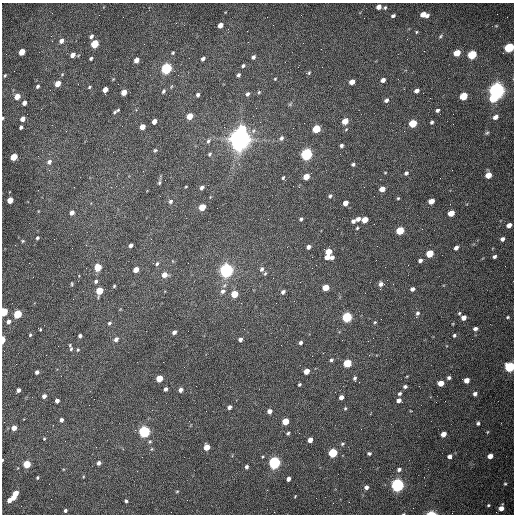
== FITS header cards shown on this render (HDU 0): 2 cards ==
NAXIS1  =                  512 /fastest changing axis
NAXIS2  =                  512 /next to fastest changing axis

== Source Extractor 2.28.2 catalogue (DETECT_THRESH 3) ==
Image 512 x 512 px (HDU 0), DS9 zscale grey, 1 PNG px = 1 image px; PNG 516 x 516 px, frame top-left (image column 1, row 512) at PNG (2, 3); no overlay
Background 1540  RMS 23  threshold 69.9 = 3 sigma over >= 5 px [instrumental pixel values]
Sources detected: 218; all 218 listed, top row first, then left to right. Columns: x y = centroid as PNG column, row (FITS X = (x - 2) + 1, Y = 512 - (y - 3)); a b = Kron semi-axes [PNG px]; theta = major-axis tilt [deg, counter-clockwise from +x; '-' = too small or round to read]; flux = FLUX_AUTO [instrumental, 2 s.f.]
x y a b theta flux
379 7 4 4 - 1.1e+04
385 8 5 3 - 2.0e+03
424 15 7 4 -12 1.9e+04
393 16 4 3 - 3.7e+03
220 25 5 4 - 1.2e+04
496 26 5 3 - 1.3e+03
416 32 4 3 - 1.6e+03
51 36 3 2 - 1.2e+03
91 36 5 4 - 4.2e+03
440 36 7 4 30 2.6e+03
61 41 5 4 - 8.6e+03
94 44 5 4 - 6.4e+04
509 47 6 5 - 1.4e+05
321 49 2 2 - 6.5e+02
22 52 5 4 - 3.0e+04
173 53 3 3 - 1.9e+03
457 53 5 4 - 3.3e+04
72 55 5 4 - 1.1e+04
472 55 5 5 - 9.7e+04
253 57 4 3 - 4.0e+03
91 58 4 3 - 2.6e+03
203 58 4 3 - 4.5e+03
136 60 5 4 - 1.1e+04
243 66 4 4 - 2.5e+03
166 68 5 5 - 2.6e+05
309 73 5 4 - 2.1e+03
5 75 4 3 - 1.8e+03
238 75 4 4 - 3.2e+03
275 79 4 4 - 1.4e+03
383 80 4 4 - 7.4e+03
352 82 5 4 - 1.5e+04
58 84 5 4 - 1.8e+04
37 86 5 4 - 3.0e+03
89 87 4 3 - 1.8e+03
105 90 6 4 77 1.6e+04
497 90 6 6 - 1.1e+06
163 91 5 3 - 2.7e+03
416 91 5 4 - 7.0e+03
124 92 5 4 - 2.0e+04
259 92 5 5 - 2.1e+03
247 94 4 4 - 3.9e+03
198 95 4 3 - 3.6e+03
17 96 5 4 - 2.0e+04
463 96 5 5 - 5.5e+04
493 98 5 5 - 4.4e+04
386 100 5 4 - 4.5e+03
24 103 4 4 - 9.2e+03
290 104 7 4 45 2.3e+03
118 110 4 3 - 1.5e+03
437 110 4 3 - 3.6e+03
115 112 4 3 - 2.0e+03
190 116 5 4 - 2.6e+04
495 117 6 5 - 8.8e+03
3 118 3 2 - 1.9e+03
23 119 5 4 - 1.2e+04
154 121 4 4 - 9.8e+03
345 121 5 4 - 2.3e+04
432 122 3 3 - 2.8e+03
413 123 5 4 - 6.2e+04
21 127 4 3 - 3.4e+03
142 127 5 4 - 1.5e+04
293 128 2 2 - 7.4e+02
242 129 6 5 - 5.5e+04
316 129 5 4 - 6.9e+04
487 133 6 4 22 2.4e+03
281 138 7 5 59 4.2e+03
240 139 8 7 - 2.2e+06
208 141 7 5 58 3.9e+03
341 146 4 3 - 3.9e+03
155 150 4 4 - 2.3e+03
209 154 6 4 44 2.3e+03
306 154 5 5 - 3.5e+05
14 157 5 4 - 4.4e+04
49 162 7 6 - 5.7e+03
353 164 3 3 - 2.9e+03
385 173 4 2 - 1.1e+03
406 173 5 4 - 3.7e+03
488 175 5 4 - 2.1e+04
306 177 5 4 - 2.3e+04
283 178 4 3 - 1.9e+03
159 183 5 4 - 2.6e+03
186 187 3 2 - 1.2e+03
202 187 5 4 - 4.8e+03
299 187 3 3 - 1.6e+03
382 189 5 4 - 1.4e+04
330 196 5 4 - 2.7e+03
398 198 4 4 - 1.7e+03
10 200 5 4 - 2.4e+04
170 201 6 5 - 3.9e+03
431 201 5 4 - 1.8e+04
345 203 5 4 - 1.2e+04
202 207 5 4 - 3.5e+04
72 213 5 4 - 8.3e+03
451 213 5 4 - 2.6e+04
301 219 3 3 - 2.6e+03
358 219 5 4 - 6.4e+03
365 220 5 4 - 2.2e+04
353 221 5 4 - 4.5e+03
509 225 5 4 - 1.0e+04
357 228 3 3 - 1.8e+03
400 231 5 5 - 6.7e+04
37 238 4 3 - 2.6e+03
502 239 5 4 - 6.6e+03
23 241 4 4 - 1.8e+03
131 245 4 3 - 5.5e+03
309 247 4 4 - 6.1e+03
456 248 5 4 - 6.0e+03
328 252 5 4 - 2.6e+04
430 253 5 4 - 4.8e+04
327 257 5 4 - 1.3e+04
332 257 4 4 - 4.6e+03
494 257 4 4 - 3.9e+03
420 260 4 4 - 5.0e+03
157 263 6 5 - 3.2e+03
98 267 5 4 - 4.4e+04
262 269 7 5 65 5.0e+03
136 270 5 4 - 1.5e+04
226 270 6 5 - 7.1e+05
265 273 6 4 66 2.3e+03
164 275 5 5 - 1.4e+04
96 281 5 4 - 3.2e+03
72 284 6 3 -86 1.7e+03
381 284 6 5 - 5.7e+03
114 286 3 3 - 1.8e+03
326 287 5 4 - 2.9e+04
412 289 4 4 - 5.5e+03
99 291 5 4 - 4.2e+04
223 291 8 6 41 6.2e+03
283 292 6 5 - 4.9e+03
234 294 5 5 - 3.8e+04
276 303 2 2 - 9.6e+02
4 312 5 4 - 6.8e+04
417 313 6 5 - 3.7e+03
459 313 5 4 - 1.9e+03
18 314 5 4 - 8.2e+04
347 317 5 5 - 1.7e+05
508 317 5 4 - 2.0e+03
464 318 5 4 - 9.0e+03
381 319 2 2 - 8.6e+02
8 321 5 4 - 6.0e+03
375 322 4 3 - 1.8e+03
109 323 5 4 - 2.8e+03
40 329 4 3 - 1.7e+03
475 329 5 4 - 4.6e+03
174 332 4 3 - 5.4e+03
30 335 4 3 - 1.9e+03
454 335 5 4 - 2.7e+03
80 336 4 3 - 3.7e+03
116 339 5 5 - 6.5e+03
3 340 5 2 - 2.2e+04
240 340 4 4 - 4.3e+03
300 343 5 4 - 3.5e+03
71 349 6 4 85 3.2e+03
78 350 5 4 - 1.9e+03
331 360 4 4 - 2.8e+03
347 363 5 5 - 6.8e+04
510 367 5 5 - 1.6e+05
306 371 5 4 - 1.6e+04
37 372 4 3 - 4.5e+03
159 378 5 4 - 3.5e+04
355 378 5 4 - 3.1e+03
449 378 4 4 - 3.6e+03
467 380 5 4 - 1.2e+04
441 383 5 4 - 2.0e+04
299 385 3 3 - 2.0e+03
405 387 4 4 - 3.2e+03
165 389 4 3 - 4.2e+03
18 390 4 3 - 5.8e+03
180 390 5 4 - 6.5e+03
399 394 5 4 - 2.9e+03
475 394 4 4 - 5.3e+03
44 396 4 4 - 6.8e+03
341 397 4 4 - 6.8e+03
399 400 4 4 - 6.4e+03
57 401 4 4 - 6.3e+03
229 407 4 4 - 5.2e+03
345 408 5 4 - 1.9e+03
269 411 4 4 - 7.9e+03
61 420 4 4 - 4.7e+03
189 421 2 2 - 6.7e+02
285 421 5 4 - 3.1e+04
478 423 4 4 - 3.1e+03
14 428 4 4 - 1.4e+04
144 432 5 5 - 3.6e+05
288 433 4 3 - 2.2e+03
443 434 5 4 - 1.2e+04
44 439 3 3 - 1.3e+03
310 440 4 4 - 1.0e+04
150 442 6 4 68 2.2e+03
342 444 5 4 - 2.2e+03
207 447 5 4 - 2.3e+04
333 453 5 5 - 1.1e+05
369 453 5 4 - 2.5e+03
449 456 4 4 - 5.7e+03
490 456 5 4 - 1.0e+04
2 460 3 2 - 1.3e+03
99 463 4 4 - 5.6e+03
274 463 5 5 - 4.3e+05
27 464 5 4 - 5.0e+04
246 467 4 4 - 3.6e+03
399 469 5 5 - 4.3e+03
37 478 4 3 - 1.8e+03
288 479 4 4 - 6.0e+03
505 484 5 4 - 1.8e+03
397 485 5 5 - 5.8e+05
366 487 5 4 - 4.6e+03
177 491 4 4 - 1.6e+03
16 493 4 4 - 1.6e+04
295 496 4 2 - 1.2e+03
14 497 4 4 - 1.3e+04
316 498 2 2 - 3.3e+03
9 500 5 4 - 9.2e+03
126 501 4 3 - 3.0e+03
488 505 4 3 - 1.7e+03
501 508 6 4 65 9.0e+03
65 511 4 4 - 2.7e+03
431 513 8 4 0 1.3e+04
403 514 4 2 - 1.1e+03
At the frame edge (FLAGS 8, measured only in part): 8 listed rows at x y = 509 47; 3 118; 4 312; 3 340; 510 367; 2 460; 431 513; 403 514